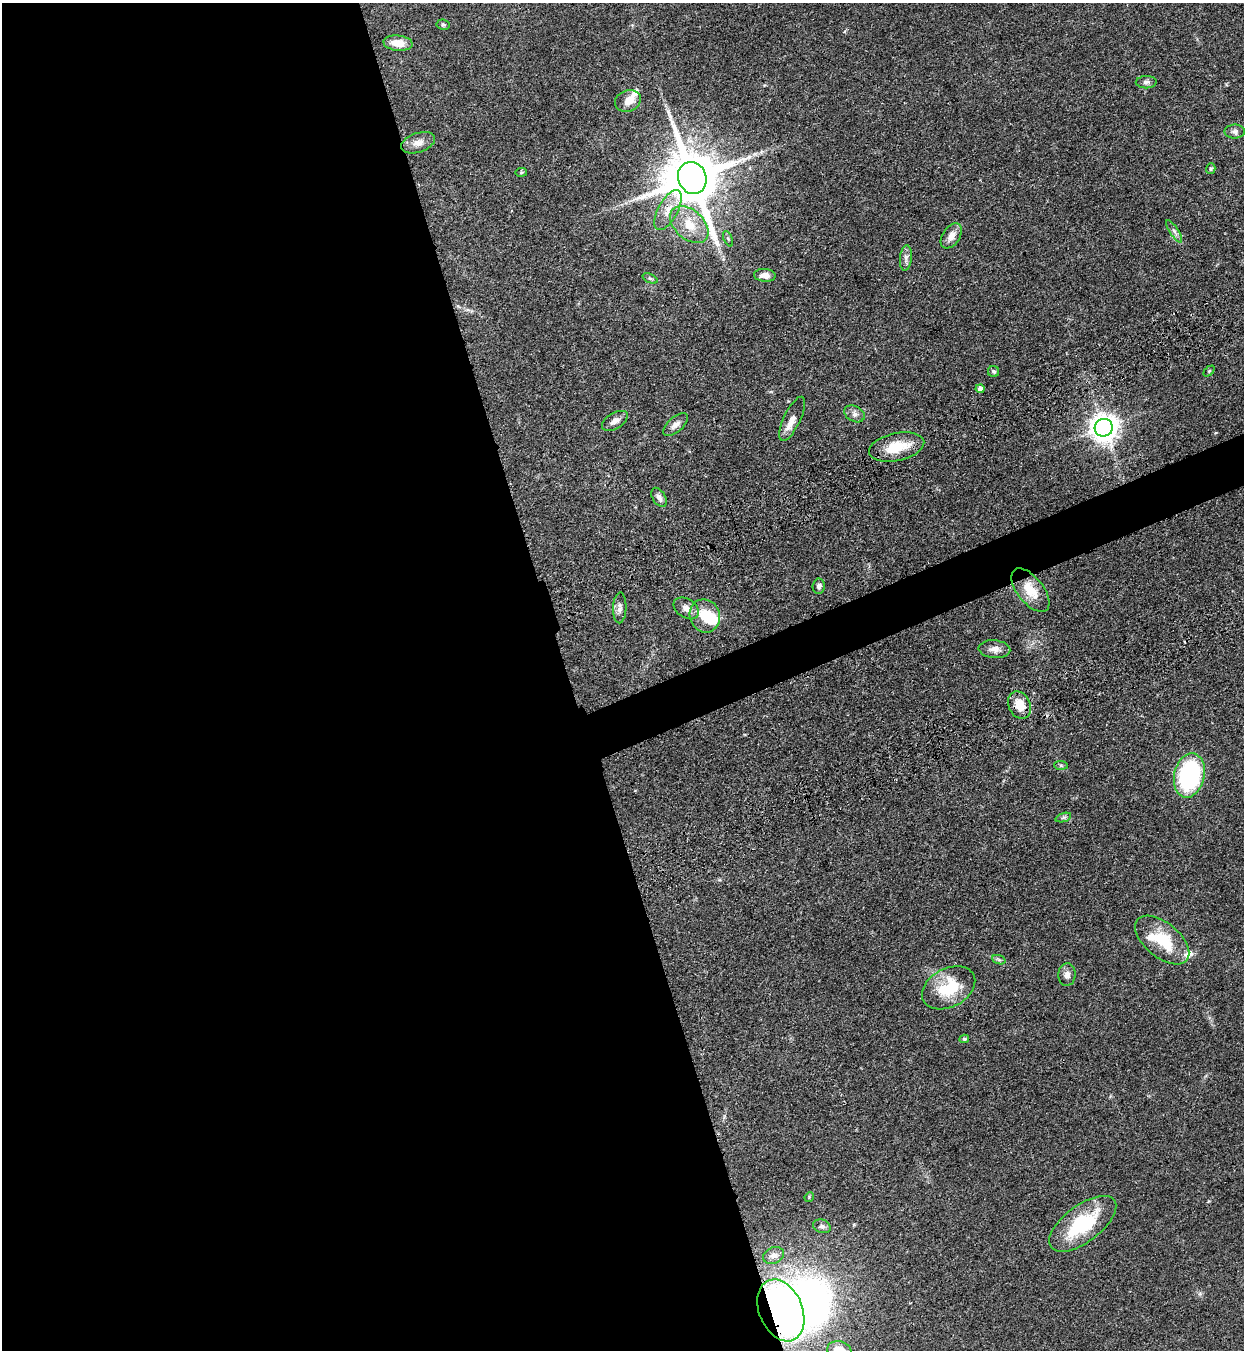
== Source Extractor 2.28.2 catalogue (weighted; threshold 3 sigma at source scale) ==
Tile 9 of 4 x 4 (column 1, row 3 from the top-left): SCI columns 456-1697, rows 1533-2880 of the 5663 x 5760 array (HDU 1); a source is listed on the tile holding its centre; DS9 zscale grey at full resolution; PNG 1246 x 1352 px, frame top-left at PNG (2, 3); each listed source drawn as its Kron ellipse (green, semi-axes under 4 px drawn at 4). Shown black and unused: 48% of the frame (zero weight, under 3 of 4 exposures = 11% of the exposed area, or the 3 px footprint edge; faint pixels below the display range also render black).
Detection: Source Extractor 2.28.2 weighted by HDU 2 'WHT'; one run over the whole footprint, this tile lists its part. Background 0.0518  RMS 0.0042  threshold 0.0188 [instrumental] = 3 sigma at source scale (4.5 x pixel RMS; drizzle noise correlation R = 1.50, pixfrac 1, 0.05/0.05 arcsec/px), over >= 5 px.
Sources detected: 55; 3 inside a brighter object's white glare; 1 long thin detection or spike segment (spike, bleed or trail) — neither listed nor drawn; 3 inside a brighter listed object's ellipse — not listed separately; the other 48 listed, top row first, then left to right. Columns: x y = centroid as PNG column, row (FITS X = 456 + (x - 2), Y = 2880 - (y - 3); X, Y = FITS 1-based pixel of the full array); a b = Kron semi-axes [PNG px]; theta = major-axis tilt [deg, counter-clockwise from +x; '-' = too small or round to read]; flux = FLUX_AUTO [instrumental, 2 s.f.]
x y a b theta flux
443 25 6 5 - 0.75
398 43 14 7 -6 5.1
1146 82 10 6 1 1.3
628 101 13 10 21 4.1
1235 132 10 7 0 1.4
418 143 18 9 19 3.3
1211 169 5 4 - 0.6
521 172 6 4 8 0.54
692 178 16 14 -66 2900
668 210 22 9 61 5.4
689 225 22 14 -43 9.4
1174 231 13 4 -57 1.3
951 236 14 8 55 3.2
728 239 8 4 -67 0.62
906 258 13 6 84 1.7
765 275 11 6 -4 3
650 278 8 4 -23 0.67
994 371 5 5 - 0.65
1209 371 6 4 44 0.54
980 389 4 4 - 2
854 414 11 7 -29 1.8
792 419 24 8 65 4.2
615 421 14 8 31 2.5
676 424 15 7 42 2.4
1104 428 9 9 - 480
897 447 28 14 12 11
659 497 10 6 -58 1.6
819 586 7 6 - 1.4
1030 590 25 13 -51 8.6
620 608 15 6 88 1.9
686 608 14 9 -33 3.2
705 616 17 15 -69 10
994 649 16 9 -4 2.9
1019 705 14 11 -64 6.3
1061 765 7 4 -1 0.67
1189 775 22 15 76 52
1063 817 8 3 19 0.69
1162 940 32 17 -39 17
999 960 7 4 -20 0.79
1067 975 11 8 85 2.2
949 988 28 19 28 17
964 1039 5 4 - 0.64
809 1197 5 4 - 0.45
1083 1224 39 18 37 26
822 1226 9 6 -19 1.2
774 1255 11 8 24 2.2
781 1310 32 21 -67 210
839 1350 12 9 -15 6.5
Overlapping masked pixels (flux is a lower limit): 4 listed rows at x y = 692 178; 1019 705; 1083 1224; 781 1310
Isophote crosses this tile's border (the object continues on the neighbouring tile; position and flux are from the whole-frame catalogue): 1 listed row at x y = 839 1350